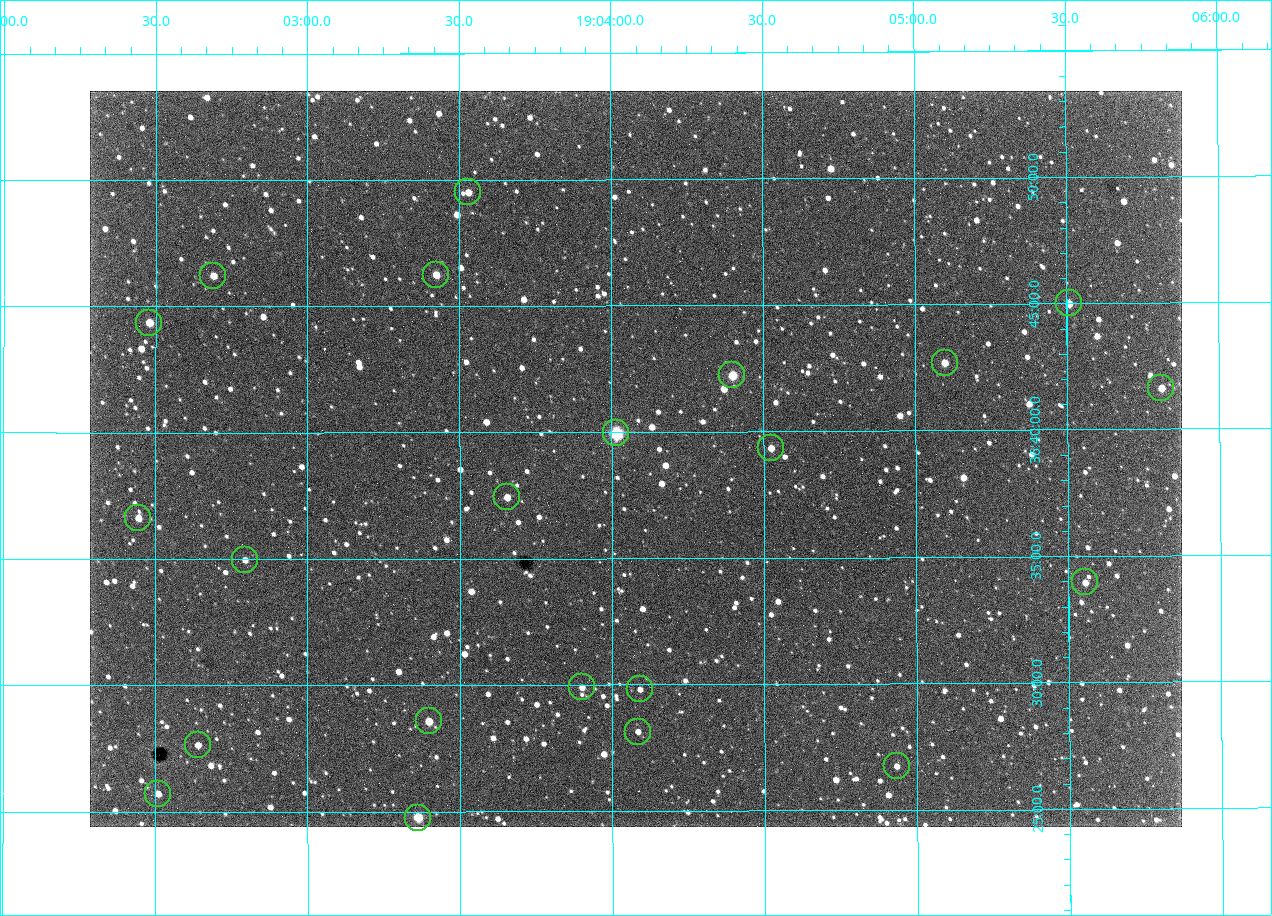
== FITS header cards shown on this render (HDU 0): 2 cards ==
NAXIS1  =                 1092 /fastest changing axis
NAXIS2  =                  736 /next to fastest changing axis

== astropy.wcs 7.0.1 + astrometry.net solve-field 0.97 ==
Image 1092 x 736 px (HDU 0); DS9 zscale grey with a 90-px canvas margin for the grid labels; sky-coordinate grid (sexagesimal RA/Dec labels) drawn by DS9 from the SOLVED WCS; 22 Tycho-2 reference stars matched to detected sources circled (green)
Header WCS: none
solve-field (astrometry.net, Tycho-2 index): SOLVED blind (the file carries no WCS)
Solved WCS: RA---TAN-SIP/DEC--TAN-SIP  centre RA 19:04:05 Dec +36:39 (286.02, +36.65 deg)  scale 2.37 arcsec/px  FOV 43.2' x 29.1'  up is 0 deg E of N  parity flipped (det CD > 0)
(file carries no celestial WCS; the grid is the blind solution)
Tycho-2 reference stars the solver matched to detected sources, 22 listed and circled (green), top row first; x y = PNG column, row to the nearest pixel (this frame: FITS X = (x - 90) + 1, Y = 736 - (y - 91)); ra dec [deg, ICRS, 3 dp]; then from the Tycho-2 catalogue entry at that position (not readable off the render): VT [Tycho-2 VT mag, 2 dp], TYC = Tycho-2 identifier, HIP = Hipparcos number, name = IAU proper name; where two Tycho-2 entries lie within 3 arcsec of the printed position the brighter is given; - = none
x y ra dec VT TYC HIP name
468 192 285.882 +36.825 10.95 2652-329-1 - -
436 275 285.856 +36.771 11.11 2652-1253-1 - -
213 276 285.672 +36.770 11.14 2651-2527-1 - -
1069 303 286.377 +36.750 10.72 2652-110-1 - -
149 323 285.620 +36.739 11.03 2651-1906-1 - -
945 363 286.274 +36.711 10.88 2652-1070-1 - -
732 375 286.100 +36.704 10.14 2652-1649-1 - -
1161 388 286.453 +36.694 11.14 2652-77-1 - -
616 433 286.004 +36.666 8.52 2652-1368-1 - -
771 448 286.131 +36.656 11.73 2652-1640-1 - -
507 497 285.914 +36.624 11.11 2652-845-1 - -
138 518 285.611 +36.610 11.49 2651-2437-1 - -
245 560 285.699 +36.583 11.58 2651-2403-1 - -
1085 582 286.389 +36.566 11.69 2652-176-1 - -
582 687 285.975 +36.498 11.48 2652-1679-1 - -
640 689 286.023 +36.497 11.84 2652-1694-1 - -
429 721 285.849 +36.476 10.21 2652-1424-1 - -
638 732 286.021 +36.469 11.69 2652-1542-1 - -
198 745 285.660 +36.461 11.58 2651-2129-1 - -
897 766 286.233 +36.446 11.65 2652-1600-1 - -
158 794 285.627 +36.429 11.63 2651-2447-1 - -
418 818 285.840 +36.413 9.38 2652-848-1 - -